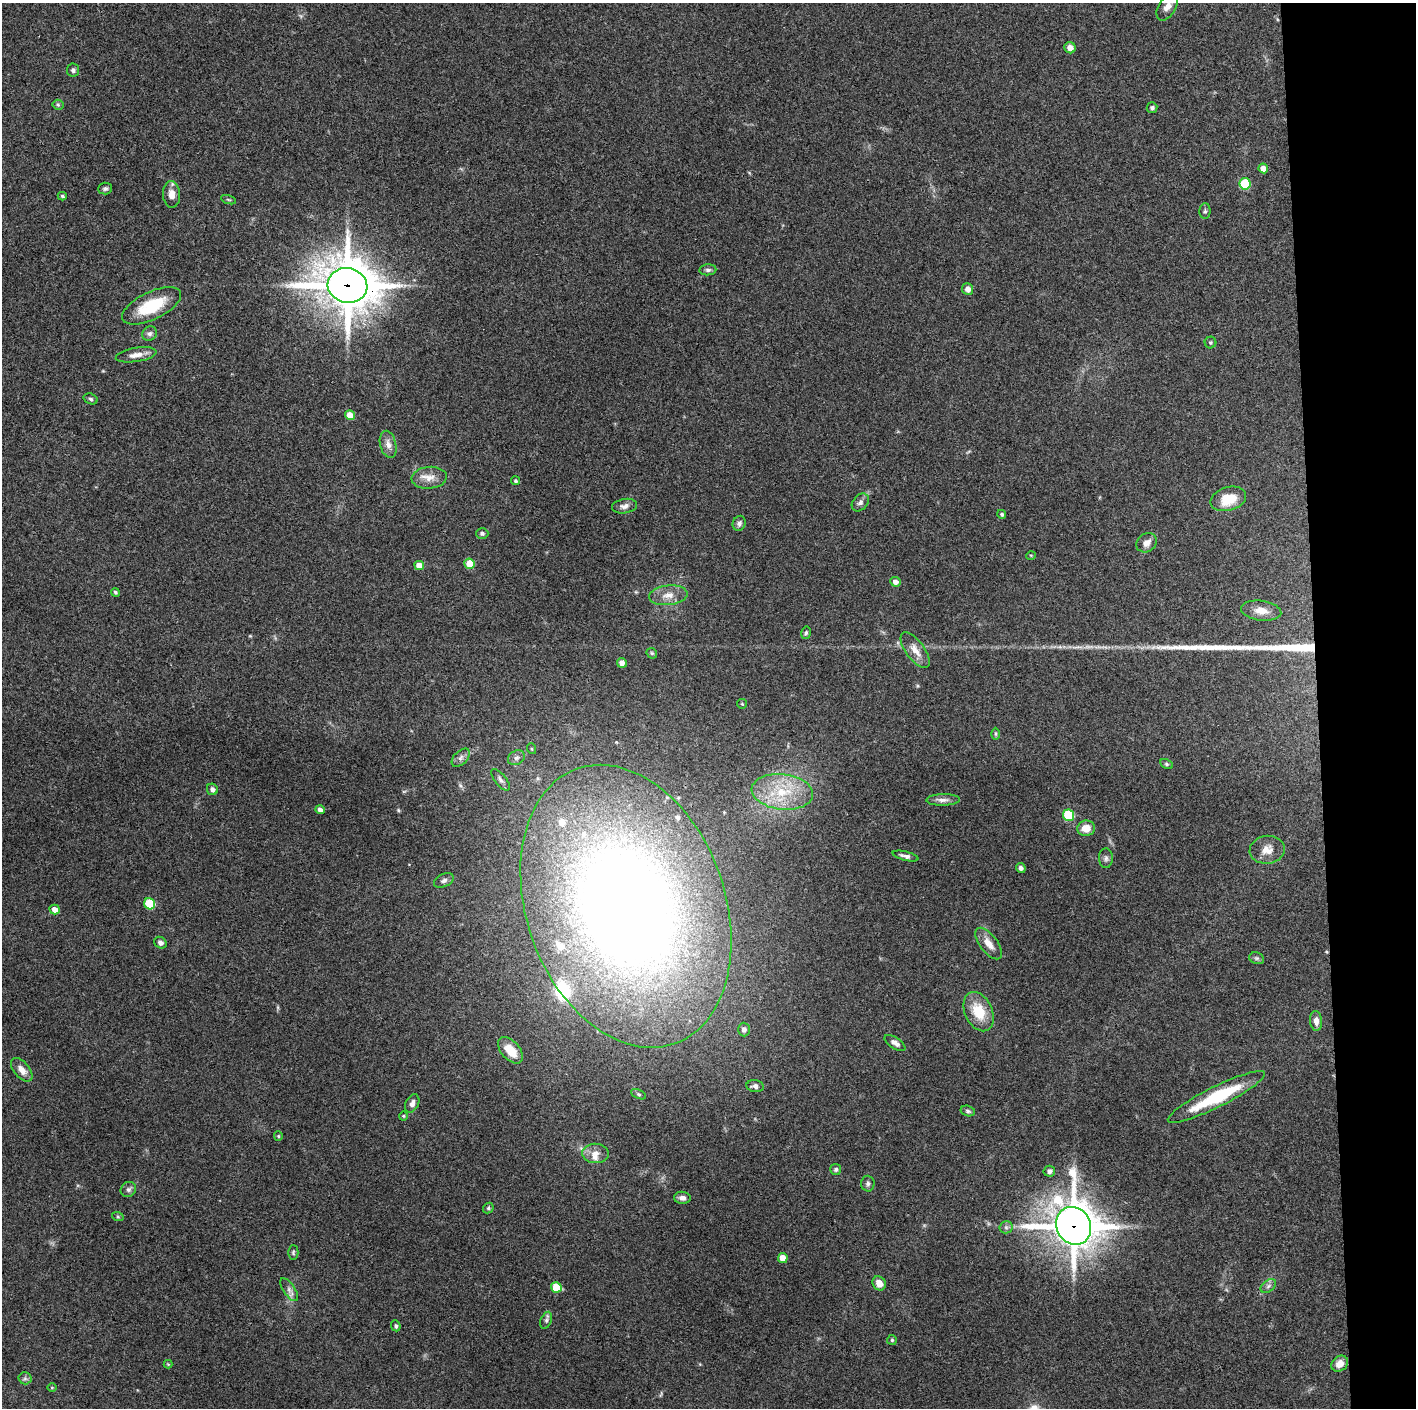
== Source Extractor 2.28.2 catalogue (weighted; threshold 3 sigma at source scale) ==
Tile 6 of 3 x 3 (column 3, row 2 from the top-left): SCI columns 2829-4242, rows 1410-2815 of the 4243 x 4222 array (HDU 1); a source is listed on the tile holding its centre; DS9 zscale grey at full resolution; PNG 1418 x 1410 px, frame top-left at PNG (2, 3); each listed source drawn as its Kron ellipse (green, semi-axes under 4 px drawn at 4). Shown black and unused: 7% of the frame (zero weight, under 3 of 4 exposures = <1% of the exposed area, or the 3 px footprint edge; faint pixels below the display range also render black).
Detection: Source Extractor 2.28.2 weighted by HDU 2 'WHT'; one run over the whole footprint, this tile lists its part. Background 0.157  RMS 0.0069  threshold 0.0311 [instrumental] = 3 sigma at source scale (4.5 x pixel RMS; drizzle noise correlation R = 1.50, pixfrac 1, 0.05/0.05 arcsec/px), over >= 5 px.
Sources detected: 111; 1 inside a brighter object's white glare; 2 long thin detections or spike segments (spike, bleed or trail) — neither listed nor drawn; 6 inside a brighter listed object's ellipse — not listed separately; the other 102 listed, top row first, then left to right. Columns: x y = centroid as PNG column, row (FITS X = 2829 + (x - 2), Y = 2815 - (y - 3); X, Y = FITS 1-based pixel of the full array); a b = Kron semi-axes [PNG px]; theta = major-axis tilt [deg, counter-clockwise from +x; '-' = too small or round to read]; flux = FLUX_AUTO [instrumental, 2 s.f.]
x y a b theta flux
1167 6 16 8 60 5.4
1070 48 6 5 - 4.9
73 70 6 6 - 1.7
58 105 5 5 - 1
1152 108 5 5 - 1.6
1263 168 5 4 - 5.4
1245 184 6 5 - 46
105 189 7 6 - 1.5
172 194 13 8 -87 6.2
62 196 4 3 - 1.1
228 200 8 3 -19 0.91
1205 211 8 5 89 1.4
708 270 8 5 5 1.8
347 285 20 17 -12 2900
968 289 6 5 - 4.2
151 306 32 13 26 31
150 334 8 7 - 2.1
1210 343 6 6 - 1
136 355 20 7 9 5.6
91 399 7 5 -19 1.3
350 415 5 4 - 8.8
388 444 14 8 -76 4.6
429 478 17 11 5 7.2
516 481 4 4 - 1.1
1228 499 18 11 16 17
860 502 10 7 48 2.6
624 506 13 7 10 3.4
1002 514 4 4 - 1.4
739 523 8 6 68 2
482 533 6 5 - 1.5
1147 543 11 9 37 4.8
1031 555 5 3 - 0.55
470 564 5 5 - 17
419 565 5 4 - 7.5
895 582 5 5 - 3.5
115 592 5 4 - 1.1
668 595 19 10 6 7.8
1261 611 20 10 -7 7.3
806 633 6 4 78 1.2
915 650 21 9 -53 7.9
652 653 6 4 -44 1
622 663 5 5 - 3.3
742 704 5 4 - 0.74
996 734 6 4 -89 0.95
532 749 5 3 - 0.69
461 758 11 6 46 2.7
516 758 9 7 31 2.4
1166 764 7 4 -27 1.2
500 780 13 5 -51 2.5
212 789 6 5 - 2.4
782 792 31 17 -7 30
943 800 16 6 1 3.4
320 810 5 4 - 2.6
1068 815 6 5 - 45
1086 828 9 7 10 8.4
1267 850 17 14 9 8.1
905 856 13 4 -14 2.6
1106 858 10 7 -88 2.2
1021 868 5 4 - 2
444 880 10 6 24 2.4
150 904 6 5 - 34
626 906 146 99 -70 970
55 909 5 4 - 5.2
160 943 6 5 - 2.8
989 943 18 8 -53 7
1257 958 7 5 -19 1.4
979 1012 20 13 -65 19
1316 1021 10 6 -86 4
744 1030 7 6 - 2.8
895 1043 12 5 -33 3.3
511 1050 16 9 -49 14
22 1070 14 7 -50 5.5
755 1086 8 6 -8 2.8
638 1094 8 4 -26 1.2
1216 1097 54 10 26 45
412 1103 10 6 62 3.2
968 1111 7 5 -15 1.5
403 1116 4 4 - 0.7
278 1136 4 4 - 0.84
596 1153 13 9 -4 5.7
836 1169 5 5 - 1.4
1049 1171 6 5 - 2.4
868 1184 8 6 -87 1.8
128 1189 8 7 - 2.1
682 1198 8 6 -7 3
488 1208 6 5 - 1
118 1217 6 4 -19 1
1074 1226 19 17 -63 2200
1006 1227 6 6 - 1.7
293 1252 7 5 88 1.3
783 1258 5 5 - 8.4
879 1283 7 6 - 7.3
1268 1286 8 5 37 2.1
556 1287 5 5 - 16
289 1290 13 6 -56 3.2
546 1320 9 5 70 1.7
396 1326 5 4 - 1.4
892 1340 5 5 - 0.93
168 1364 4 4 - 0.63
1340 1364 9 7 39 5.4
25 1378 6 6 - 1.6
52 1388 5 3 - 0.55
Overlapping masked pixels (flux is a lower limit): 3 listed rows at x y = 347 285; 626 906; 1074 1226
Isophote crosses this tile's border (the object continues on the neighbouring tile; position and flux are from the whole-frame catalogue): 1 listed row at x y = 1167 6